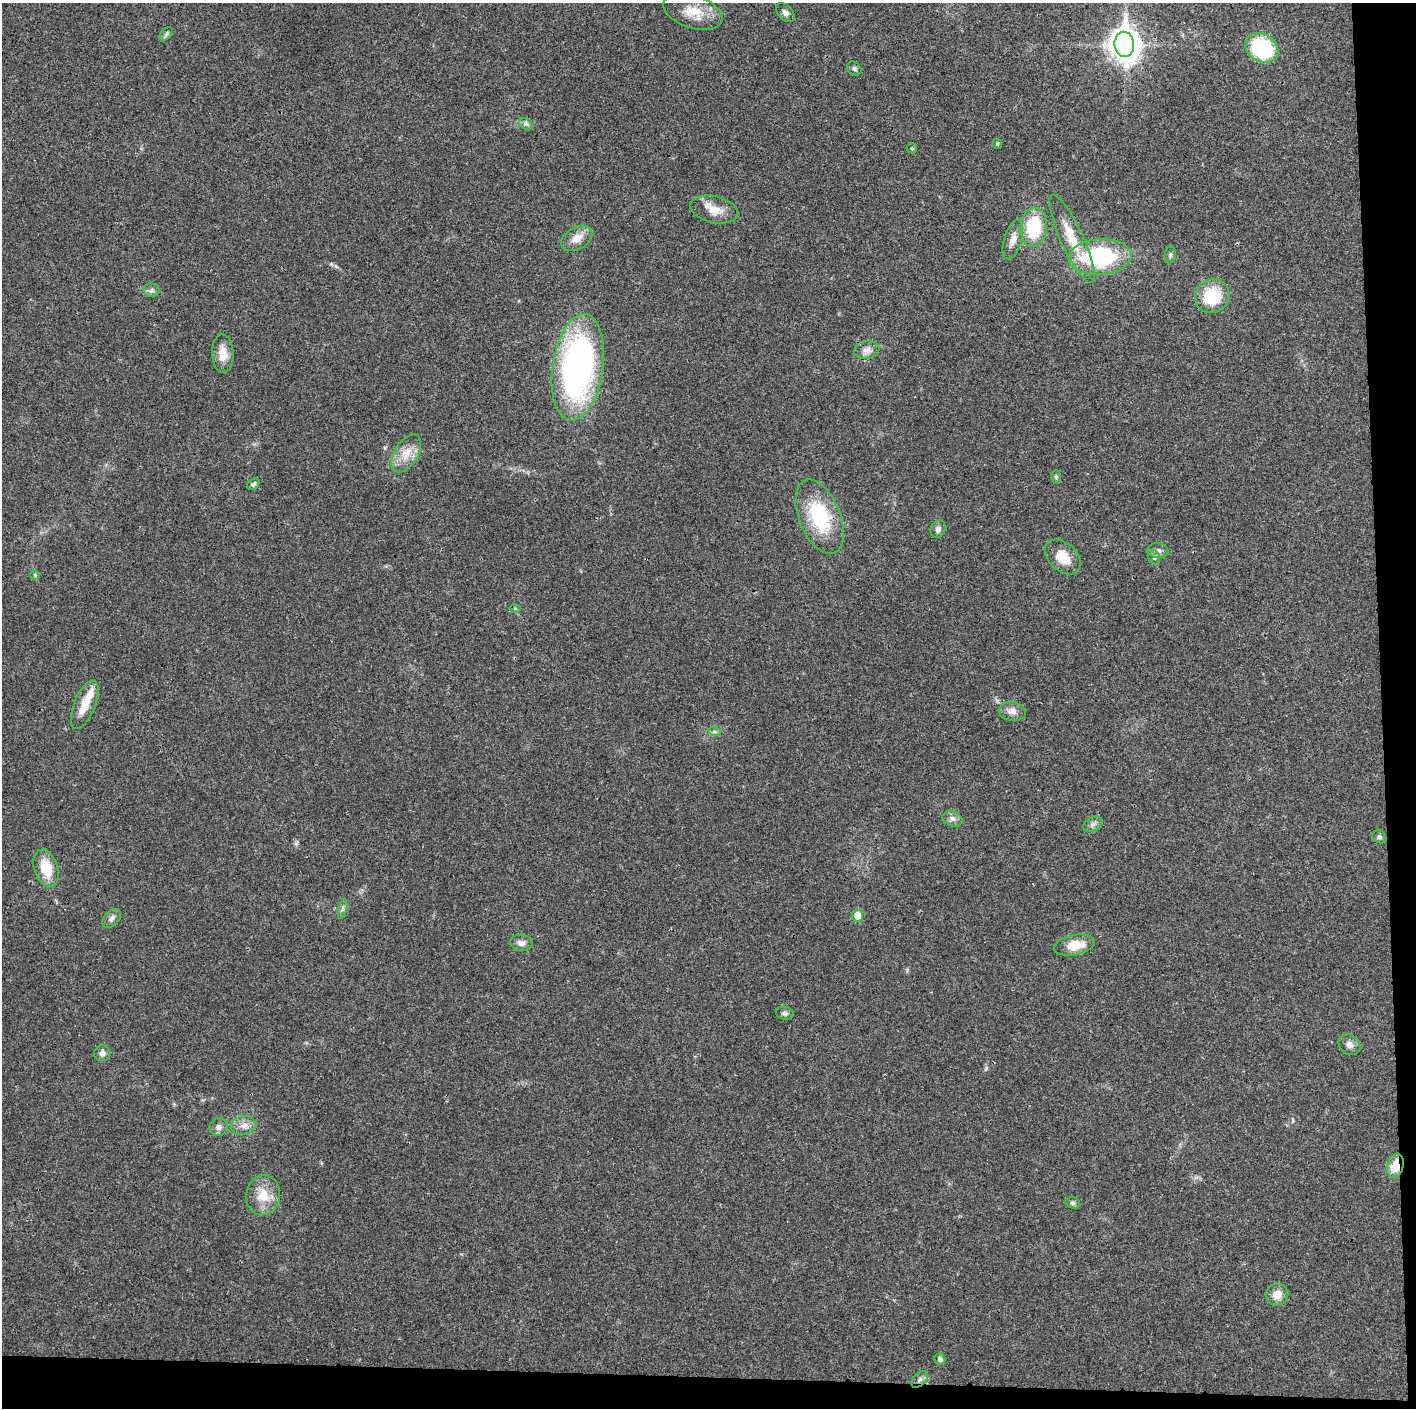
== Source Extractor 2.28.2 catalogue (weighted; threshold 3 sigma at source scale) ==
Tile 9 of 3 x 3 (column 3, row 3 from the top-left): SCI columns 2829-4242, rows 6-1411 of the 4243 x 4225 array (HDU 1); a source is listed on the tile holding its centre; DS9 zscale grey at full resolution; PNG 1418 x 1410 px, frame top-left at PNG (2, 3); each listed source drawn as its Kron ellipse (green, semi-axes under 4 px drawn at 4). Shown black and unused: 5% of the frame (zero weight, under 3 of 4 exposures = <1% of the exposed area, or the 3 px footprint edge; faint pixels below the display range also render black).
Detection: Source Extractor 2.28.2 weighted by HDU 2 'WHT'; one run over the whole footprint, this tile lists its part. Background 0.0183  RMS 0.0039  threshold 0.0177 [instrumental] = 3 sigma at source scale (4.5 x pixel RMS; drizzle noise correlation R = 1.50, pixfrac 1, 0.05/0.05 arcsec/px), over >= 5 px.
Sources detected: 56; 1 cosmic-ray / hot-pixel residue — neither listed nor drawn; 1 inside a brighter listed object's ellipse — not listed separately; the other 54 listed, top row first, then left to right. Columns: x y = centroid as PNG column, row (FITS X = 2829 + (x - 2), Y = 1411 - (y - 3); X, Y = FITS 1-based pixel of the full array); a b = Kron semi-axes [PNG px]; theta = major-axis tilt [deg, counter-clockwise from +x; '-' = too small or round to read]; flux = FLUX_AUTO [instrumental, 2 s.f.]
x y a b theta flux
693 12 30 16 -18 8.7
785 13 11 7 -46 1.6
166 34 8 5 45 0.8
1124 44 12 9 -86 520
1262 48 17 13 -31 31
854 69 8 6 -42 0.97
526 124 7 5 -29 0.87
997 144 5 5 - 0.54
912 148 5 5 - 0.65
714 210 24 13 -13 6.1
1034 227 19 13 85 21
577 238 17 11 30 4.4
1072 239 48 11 -65 12
1013 240 20 9 73 3.5
1170 255 8 5 82 0.9
1100 257 31 18 3 41
151 290 8 7 - 1.2
1212 296 18 16 47 17
867 350 13 9 9 2.4
223 354 19 10 -88 4.9
578 367 54 25 82 130
406 454 21 12 58 6.1
1056 477 6 5 - 0.74
253 484 7 5 37 1
820 517 39 20 -68 26
938 529 9 7 64 1.5
1158 551 10 7 -6 1.7
1063 557 21 14 -43 7.6
1154 557 7 5 -74 0.87
35 575 5 5 - 0.51
515 608 5 4 - 0.38
85 705 26 10 68 7.5
1012 711 13 9 -8 2.7
715 732 6 4 -18 0.73
952 819 10 7 -20 1.8
1093 824 10 6 26 1.4
1379 837 7 6 - 0.97
46 868 19 11 -71 10
343 909 10 4 77 0.93
857 916 6 5 - 5.8
112 918 11 7 45 1.6
521 943 11 8 -4 2.1
1074 945 21 10 12 7.5
785 1013 9 6 -10 1.1
1350 1045 11 9 -38 2.3
102 1053 8 8 - 1.8
244 1125 13 9 12 2.9
219 1127 9 9 - 1.8
1395 1166 12 8 76 7.3
263 1195 20 17 80 8.1
1073 1203 7 5 -15 0.81
1277 1295 11 10 - 4
940 1359 6 5 - 1.3
920 1379 10 6 45 1.4
Overlapping masked pixels (flux is a lower limit): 1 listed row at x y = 1395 1166